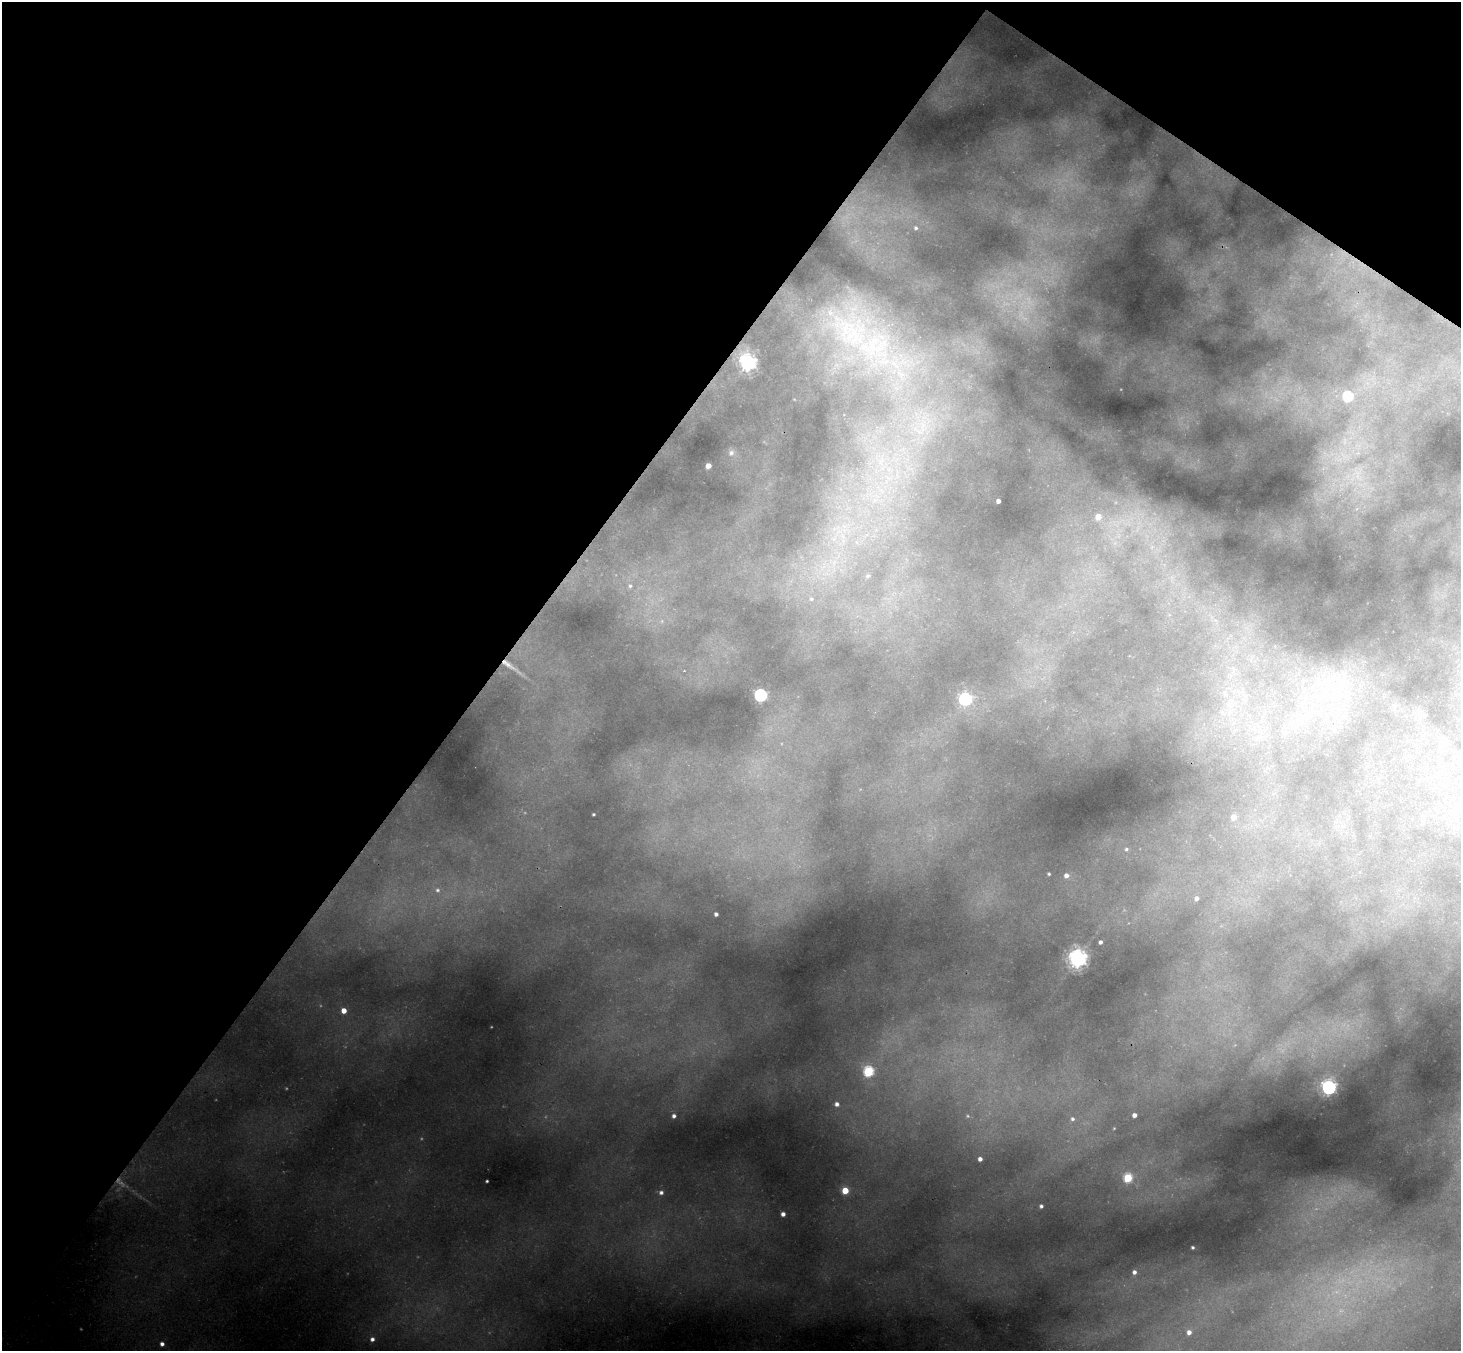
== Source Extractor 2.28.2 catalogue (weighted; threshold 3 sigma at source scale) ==
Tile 2 of 4 x 4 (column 2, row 1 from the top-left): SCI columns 1526-2984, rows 4395-5743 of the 5988 x 6014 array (HDU 1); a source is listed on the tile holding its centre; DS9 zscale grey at full resolution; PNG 1463 x 1353 px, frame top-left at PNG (2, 2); no overlay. Shown black and unused: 38% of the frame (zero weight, under 3 of 4 exposures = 7% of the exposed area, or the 3 px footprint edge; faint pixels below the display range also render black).
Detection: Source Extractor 2.28.2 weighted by HDU 2 'WHT'; one run over the whole footprint, this tile lists its part. Background 0.355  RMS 0.017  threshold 0.0769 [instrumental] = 3 sigma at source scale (4.5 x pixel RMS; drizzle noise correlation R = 1.50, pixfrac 1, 0.05/0.05 arcsec/px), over >= 5 px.
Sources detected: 75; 17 too faint to see at this stretch — not listed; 3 inside a brighter listed object's ellipse — not listed separately; the other 55 listed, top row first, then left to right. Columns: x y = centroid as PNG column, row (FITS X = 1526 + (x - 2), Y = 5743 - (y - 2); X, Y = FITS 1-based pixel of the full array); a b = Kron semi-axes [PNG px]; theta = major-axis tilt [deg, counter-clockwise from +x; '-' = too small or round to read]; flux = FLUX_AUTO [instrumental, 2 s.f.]
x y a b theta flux
916 228 8 7 - 7.7
850 330 96 74 -58 590
748 362 7 6 - 910
1348 396 5 5 - 140
922 426 25 12 87 49
731 453 8 8 - 8.4
881 461 52 31 86 280
708 466 4 4 - 17
998 501 4 4 - 8.1
1098 517 5 5 - 27
839 532 81 49 39 550
1152 547 8 5 45 6.1
868 576 10 8 36 10
630 586 9 8 - 11
811 599 8 7 - 7.7
511 666 45 8 -35 42
1233 671 24 15 -77 63
1304 680 7 4 18 5.2
1326 692 14 8 44 22
760 695 5 5 - 360
965 699 6 6 - 390
1304 702 14 8 18 18
1230 703 29 21 61 110
1249 715 8 4 -18 6.1
1293 725 11 6 52 13
1260 733 10 5 -35 10
593 814 3 3 - 2.7
1233 817 5 5 - 16
1126 849 6 6 - 4.9
1049 874 4 3 - 2.7
1066 875 5 5 - 11
437 890 8 7 - 7.2
1197 898 7 7 - 11
716 914 4 4 - 6.4
1100 942 4 3 - 6.1
1078 959 7 6 - 1100
344 1011 5 4 - 21
868 1071 6 5 - 200
1329 1087 6 6 - 600
837 1104 5 5 - 8.1
1134 1115 4 4 - 11
674 1116 5 5 - 7
1072 1119 6 5 - 5.6
980 1159 4 4 - 9.4
1128 1178 5 5 - 120
487 1181 3 3 - 2.7
845 1190 5 5 - 53
661 1192 6 6 - 7.8
1041 1206 4 4 - 5.1
783 1214 4 4 - 11
1193 1247 3 3 - 3.2
1134 1272 5 5 - 8.3
1189 1332 8 8 - 19
372 1339 5 5 - 7.8
162 1344 4 4 - 8.4
Overlapping masked pixels (flux is a lower limit): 2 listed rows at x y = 850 330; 511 666